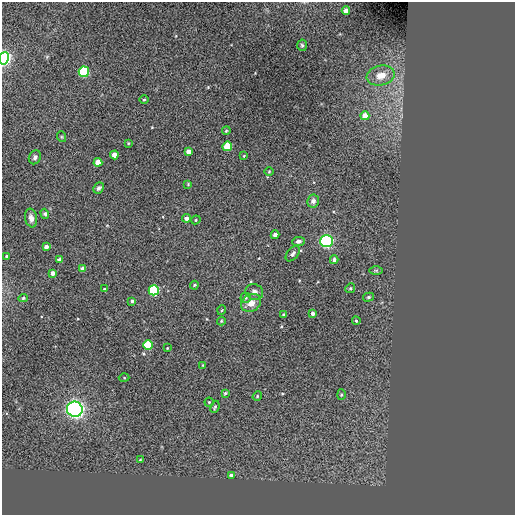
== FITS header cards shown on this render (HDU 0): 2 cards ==
NAXIS1  =                  513 / NUMBER OF ELEMENTS ALONG THIS AXIS
NAXIS2  =                  513 / NUMBER OF ELEMENTS ALONG THIS AXIS

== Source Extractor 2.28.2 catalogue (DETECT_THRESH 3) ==
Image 513 x 513 px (HDU 0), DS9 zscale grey, 1 PNG px = 1 image px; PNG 517 x 517 px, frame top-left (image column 1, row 513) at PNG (2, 2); each listed source drawn as its Kron ellipse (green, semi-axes under 4 px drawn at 4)
Background 0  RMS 44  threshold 132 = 3 sigma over >= 5 px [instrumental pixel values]
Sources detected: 62; all 62 listed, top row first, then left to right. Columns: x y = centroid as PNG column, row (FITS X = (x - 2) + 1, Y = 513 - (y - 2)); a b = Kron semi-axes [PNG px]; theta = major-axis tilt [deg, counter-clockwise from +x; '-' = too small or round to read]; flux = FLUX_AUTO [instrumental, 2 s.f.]
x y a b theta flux
346 11 4 4 - 2.1e+04
302 45 6 5 - 4.4e+03
4 58 6 5 - 7.9e+05
84 72 5 5 - 3.3e+05
381 76 14 9 12 3.4e+04
144 100 5 3 - 2.9e+03
365 116 4 4 - 3.4e+04
226 131 4 3 - 2.8e+03
62 137 5 3 - 2.9e+03
128 143 3 3 - 2.6e+03
227 146 5 4 - 1.1e+05
188 151 4 4 - 2.0e+04
114 155 4 4 - 2.6e+04
244 156 4 3 - 2.1e+03
35 157 7 6 - 7.6e+03
98 162 4 4 - 4.3e+04
269 172 5 3 - 2.4e+03
188 184 4 3 - 2.5e+03
98 188 6 5 - 7.4e+03
313 201 6 6 - 9.4e+03
45 214 5 4 - 6.0e+03
31 218 9 6 -78 1.4e+04
186 218 4 4 - 1.6e+04
196 220 5 4 - 3.5e+03
275 235 4 4 - 1.7e+04
298 241 6 4 8 8.9e+03
326 241 6 6 - 6.9e+05
46 247 4 4 - 1.8e+04
293 254 9 5 50 8.2e+03
7 256 3 3 - 6.4e+03
59 260 4 4 - 1.2e+04
334 260 4 4 - 1.2e+04
82 269 4 4 - 2.2e+04
376 270 7 4 -1 4.0e+03
53 273 4 3 - 1.4e+04
194 285 4 3 - 2.8e+03
350 288 5 4 - 3.5e+03
104 289 4 3 - 2.1e+03
154 290 5 5 - 3.4e+05
254 292 9 8 - 1.4e+04
369 297 5 4 - 4.0e+03
23 298 5 4 - 3.8e+03
246 298 5 5 - 4.8e+03
132 301 3 3 - 6.2e+03
251 303 10 8 31 2.6e+04
222 310 5 3 - 2.6e+03
313 313 4 3 - 1.4e+04
283 315 3 3 - 5.4e+03
221 321 4 4 - 2.8e+03
356 321 4 3 - 3.9e+03
148 345 4 4 - 1.7e+05
167 348 2 2 - 2.1e+03
203 365 3 2 - 2.2e+03
124 378 5 3 - 2.9e+03
225 393 4 3 - 4.0e+03
341 395 5 4 - 3.9e+03
257 396 5 4 - 3.3e+03
209 402 4 4 - 2.8e+03
215 407 6 4 68 4.4e+03
75 409 8 7 - 1.3e+06
140 460 3 3 - 2.8e+03
232 475 4 4 - 1.5e+04
At the frame edge (FLAGS 8, measured only in part): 1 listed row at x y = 4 58